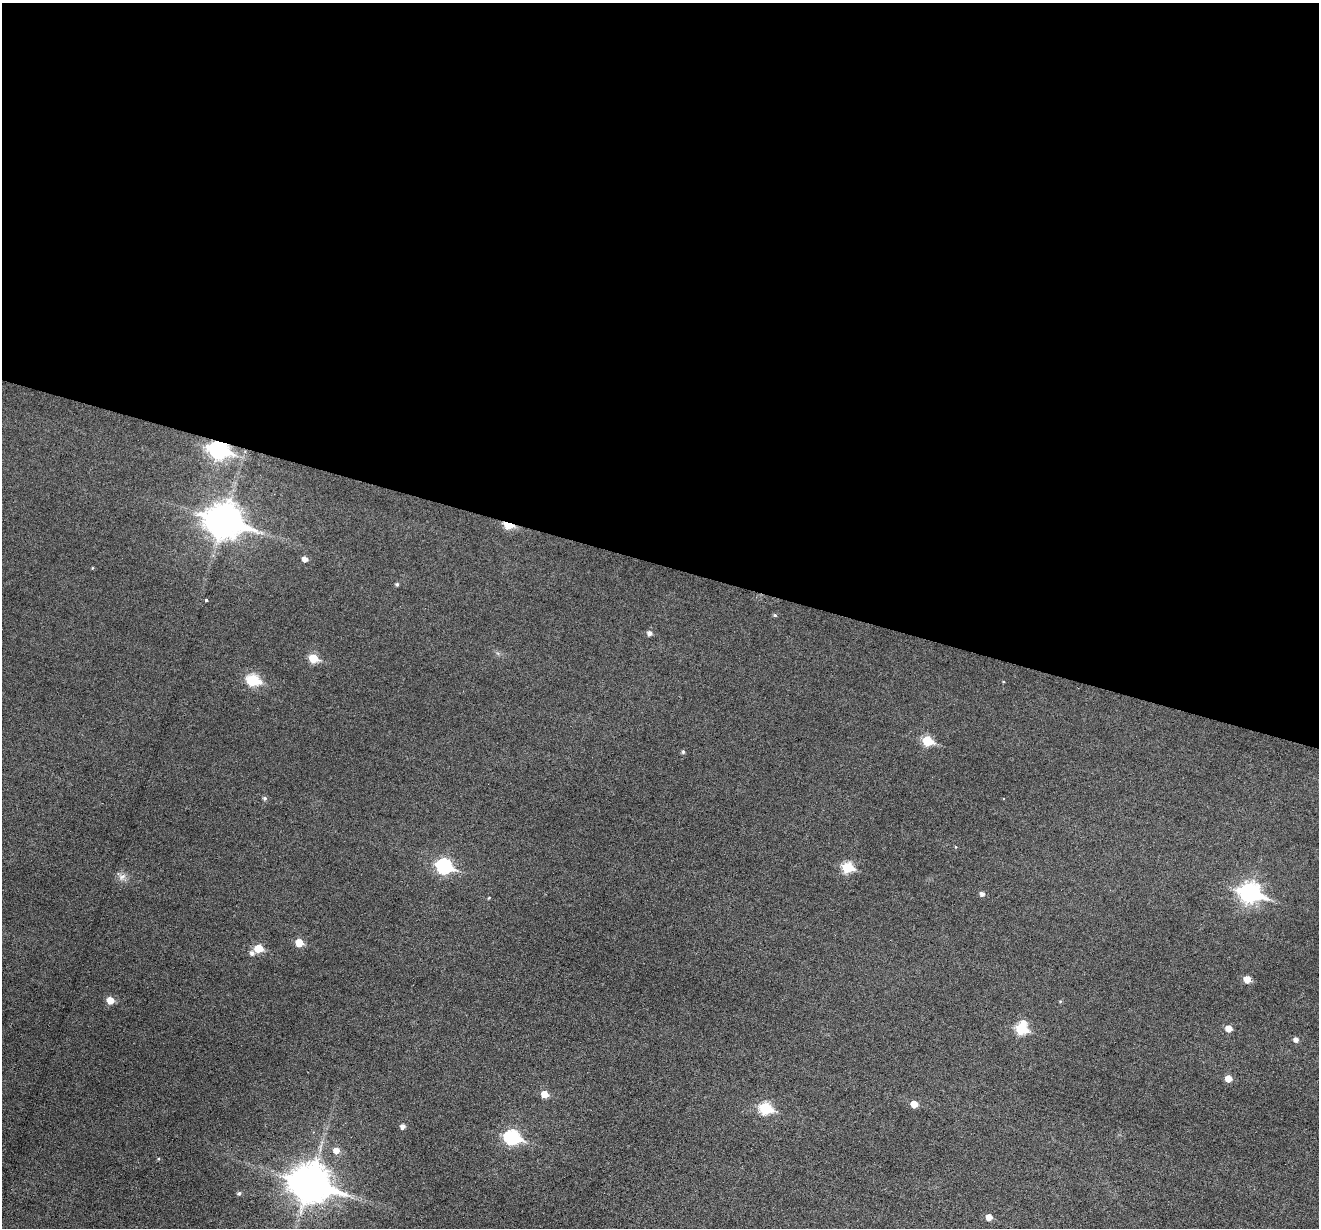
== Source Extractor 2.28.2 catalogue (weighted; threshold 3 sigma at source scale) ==
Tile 3 of 4 x 4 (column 3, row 1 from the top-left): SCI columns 2640-3956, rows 3935-5160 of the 5274 x 5288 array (HDU 1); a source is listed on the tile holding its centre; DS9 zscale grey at full resolution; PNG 1321 x 1230 px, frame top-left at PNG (2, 3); no overlay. Shown black and unused: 46% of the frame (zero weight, under 3 of 6 exposures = <1% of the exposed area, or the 3 px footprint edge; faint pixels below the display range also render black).
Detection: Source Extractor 2.28.2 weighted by HDU 2 'WHT'; one run over the whole footprint, this tile lists its part. Background 0.0427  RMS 0.0053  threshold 0.0218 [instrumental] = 3 sigma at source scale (4.09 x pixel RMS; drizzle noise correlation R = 1.36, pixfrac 0.8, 0.05/0.05 arcsec/px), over >= 5 px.
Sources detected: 39; all 39 listed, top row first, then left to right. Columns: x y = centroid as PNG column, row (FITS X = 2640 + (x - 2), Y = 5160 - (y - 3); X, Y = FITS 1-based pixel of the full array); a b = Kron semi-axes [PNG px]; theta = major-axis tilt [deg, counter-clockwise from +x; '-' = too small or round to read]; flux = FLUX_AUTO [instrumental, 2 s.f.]
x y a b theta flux
219 450 9 7 -18 190
224 520 14 11 -18 890
508 525 7 4 -13 17
305 559 6 5 - 2.4
92 568 4 3 - 0.34
397 584 5 4 - 0.8
206 600 3 3 - 0.52
775 615 5 4 - 0.73
649 633 5 5 - 2
313 658 6 5 - 15
253 680 7 6 - 35
927 741 6 5 - 21
683 752 5 4 - 0.85
264 798 6 5 - 0.97
956 847 4 3 - 0.37
444 866 8 7 - 78
847 867 6 6 - 28
122 877 11 7 34 2.4
1249 893 10 8 -17 210
982 894 5 5 - 1.8
489 898 4 3 - 0.47
299 943 6 5 - 9.1
258 948 6 5 - 12
252 953 6 6 - 1.7
1247 979 5 5 - 6
110 1000 6 5 - 6.4
1021 1028 7 7 - 32
1229 1028 6 5 - 5
1296 1039 5 5 - 2.2
1228 1079 5 5 - 5
544 1094 6 5 - 6.4
914 1104 6 5 - 5.8
765 1108 7 6 - 36
403 1126 5 4 - 2.3
512 1137 8 7 - 73
336 1150 7 6 - 3.6
310 1182 14 11 -17 1200
239 1193 5 4 - 0.98
989 1217 5 5 - 4.4
Overlapping masked pixels (flux is a lower limit): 2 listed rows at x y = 219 450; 508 525